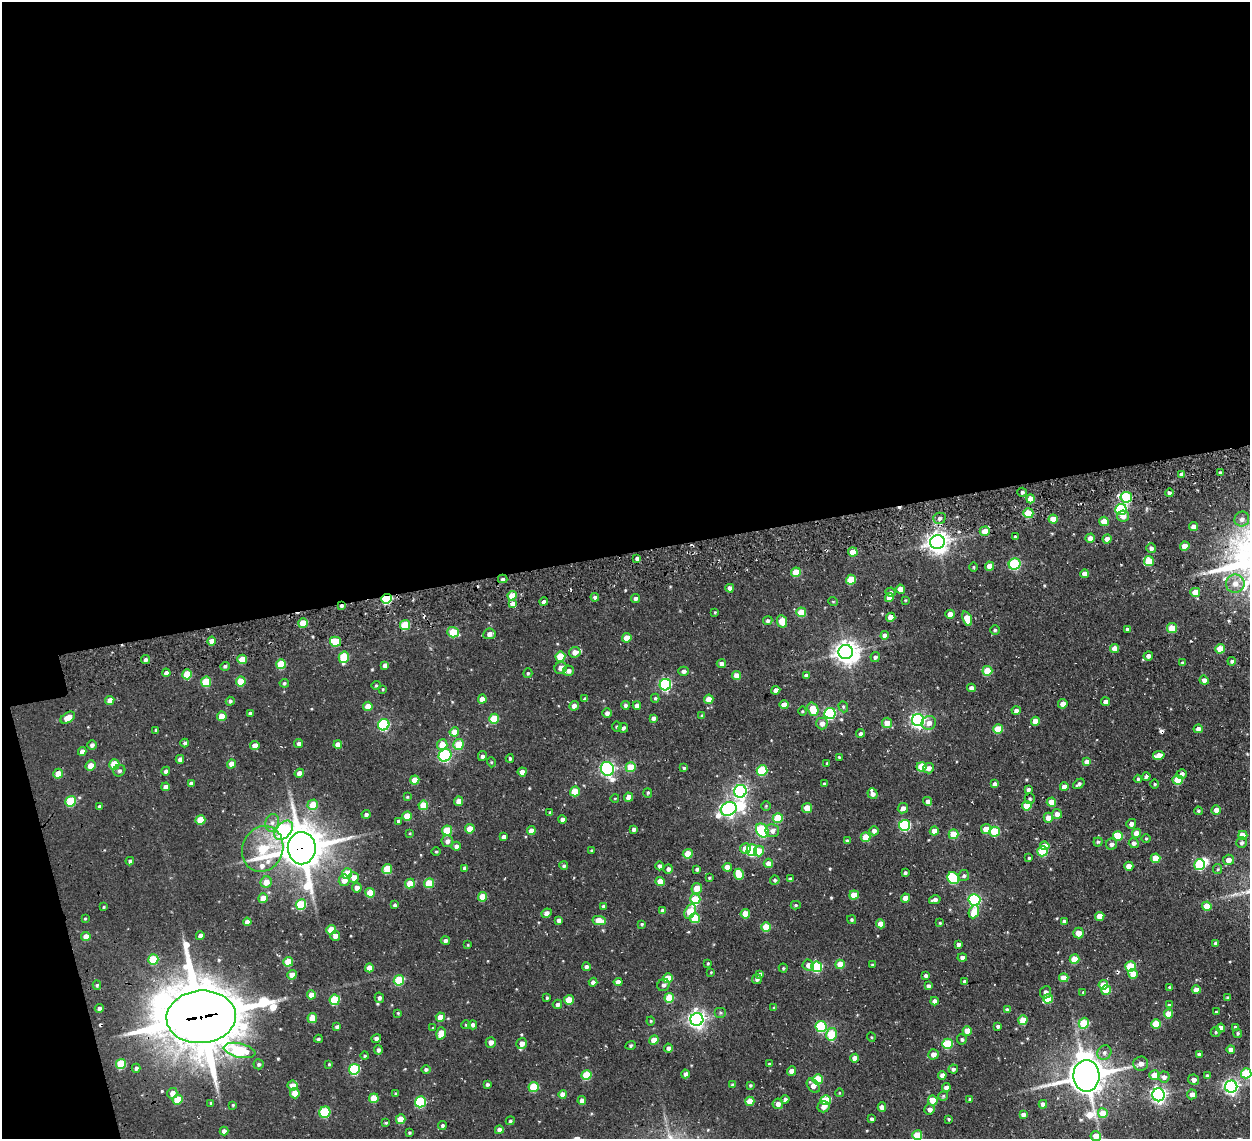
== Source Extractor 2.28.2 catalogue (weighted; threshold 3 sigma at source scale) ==
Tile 1 of 4 x 4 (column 1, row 1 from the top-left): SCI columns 132-1379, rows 3698-4834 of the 5254 x 5242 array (HDU 1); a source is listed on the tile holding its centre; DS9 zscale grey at full resolution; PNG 1252 x 1141 px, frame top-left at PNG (2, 2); each listed source drawn as its Kron ellipse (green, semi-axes under 4 px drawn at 4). Shown black and unused: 51% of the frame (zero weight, under 3 of 4 exposures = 11% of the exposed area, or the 3 px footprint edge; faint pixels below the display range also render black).
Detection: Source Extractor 2.28.2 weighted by HDU 2 'WHT'; one run over the whole footprint, this tile lists its part. Background 0.145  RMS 0.012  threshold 0.0527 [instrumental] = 3 sigma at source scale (4.5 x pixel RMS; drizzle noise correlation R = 1.50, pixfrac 1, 0.05/0.05 arcsec/px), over >= 5 px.
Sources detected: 490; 5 inside a brighter object's white glare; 4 cosmic-ray / hot-pixel residue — neither listed nor drawn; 3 inside a brighter listed object's ellipse — not listed separately; the other 478 listed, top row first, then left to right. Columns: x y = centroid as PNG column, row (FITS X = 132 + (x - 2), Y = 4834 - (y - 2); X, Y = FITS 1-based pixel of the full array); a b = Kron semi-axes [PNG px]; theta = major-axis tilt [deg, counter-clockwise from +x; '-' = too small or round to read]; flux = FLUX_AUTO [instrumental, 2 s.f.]
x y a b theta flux
1220 473 4 3 - 2.1
1182 474 4 4 - 5.8
1022 492 5 4 - 2.4
1169 493 4 4 - 2.7
1126 497 6 5 - 95
1030 499 4 4 - 12
1121 509 6 5 - 84
1028 513 5 5 - 36
1123 516 6 5 - 6.5
939 518 6 5 - 3
1053 519 4 4 - 14
1242 519 7 7 - 5.3
1104 521 5 4 - 20
1193 526 4 4 - 7.1
985 531 5 4 - 14
1015 537 3 3 - 1.6
1090 538 4 4 - 7.4
1107 539 4 4 - 8.6
937 542 7 7 - 780
1185 546 4 4 - 16
1151 548 5 4 - 3.9
853 552 5 4 - 16
637 558 4 3 - 2.9
1149 561 5 5 - 36
1015 564 6 5 - 89
989 566 4 4 - 11
974 567 5 3 - 1.1
796 572 5 4 - 24
1084 574 4 4 - 7
503 579 5 4 - 2.1
851 580 5 5 - 29
1235 584 9 9 - 10
730 588 4 4 - 6.7
900 589 4 4 - 11
891 592 5 4 - 2
1195 592 5 4 - 17
512 596 5 4 - 19
595 597 4 4 - 3.1
636 598 4 4 - 2.3
889 598 5 4 - 11
386 599 5 4 - 93
905 600 3 3 - 0.91
833 601 5 3 - 0.91
544 602 4 4 - 3.6
513 604 4 4 - 12
341 606 4 3 - 2.7
715 612 3 3 - 1.1
801 612 5 5 - 25
950 614 4 4 - 9.4
891 617 4 4 - 12
967 619 7 4 -70 18
768 621 5 4 - 2.6
782 621 6 5 - 17
303 623 5 4 - 20
405 625 5 5 - 36
1172 628 5 5 - 23
1127 629 4 3 - 2.5
995 630 5 4 - 1.9
453 632 6 5 - 33
489 634 6 5 - 5.3
885 635 4 4 - 5.1
627 638 5 4 - 16
212 641 4 4 - 9.1
335 642 5 5 - 27
1114 648 4 4 - 10
1220 649 5 4 - 22
575 652 5 5 - 7.8
846 652 7 7 - 820
560 656 5 5 - 32
1148 656 5 4 - 4.4
344 657 6 5 - 45
875 657 5 4 - 2.9
242 659 5 4 - 19
145 660 4 4 - 2.9
1232 661 4 4 - 2.2
1183 663 4 4 - 1.8
281 664 5 5 - 37
721 664 5 4 - 4.6
385 665 4 4 - 4.6
225 666 5 4 - 2.2
561 668 6 6 - 8.2
568 671 5 5 - 4.9
683 671 5 4 - 3.4
987 671 5 5 - 27
166 673 4 4 - 5.1
528 673 5 4 - 1.6
187 674 5 4 - 29
806 675 4 4 - 2.8
737 676 4 4 - 11
1204 680 4 4 - 5.7
241 681 5 4 - 23
206 682 5 5 - 35
284 683 4 4 - 1.7
376 685 4 4 - 1.5
665 685 6 5 - 140
971 688 4 4 - 5.9
383 689 4 3 - 0.97
776 690 4 4 - 7.1
655 698 4 4 - 1.5
482 699 4 4 - 8.8
585 699 4 3 - 1.8
709 699 5 4 - 12
110 700 4 4 - 8.8
230 701 4 4 - 1.8
1106 702 4 4 - 4.7
1063 704 5 4 - 8.4
625 705 4 4 - 2.4
784 705 4 4 - 11
368 706 4 4 - 12
574 706 5 4 - 5.3
637 706 4 4 - 6.3
843 707 6 4 -70 1.8
813 709 7 5 -70 28
802 711 4 4 - 1.2
1016 711 4 4 - 4
250 713 4 3 - 2
607 713 4 4 - 3.9
830 713 5 5 - 120
222 716 5 4 - 15
702 716 4 4 - 2.9
68 718 8 5 32 14
653 718 4 4 - 4
494 719 5 5 - 37
918 720 6 6 - 290
1035 721 4 4 - 11
822 723 6 5 - 6.6
887 723 5 5 - 12
929 723 7 6 - 6.9
384 725 6 5 - 110
617 727 5 5 - 2.2
623 728 5 4 - 2.6
998 729 5 4 - 29
1198 729 4 4 - 5.3
156 730 4 3 - 1.7
454 732 5 4 - 15
860 733 4 4 - 2.9
185 743 4 4 - 2.5
299 744 4 4 - 2.8
459 744 5 5 - 25
92 745 5 4 - 2.7
338 745 4 4 - 9.2
442 745 5 5 - 17
255 746 4 4 - 9.8
82 751 4 4 - 5.4
445 755 7 6 - 150
1159 755 6 4 10 11
482 756 5 4 - 2.8
839 757 3 3 - 1
510 758 4 3 - 1.5
180 759 4 4 - 4.2
491 762 5 3 - 1
1087 762 4 4 - 7.9
827 763 4 3 - 1.3
114 764 5 5 - 26
232 764 5 4 - 9.5
90 766 5 5 - 11
631 767 5 5 - 30
921 767 5 4 - 31
684 768 4 3 - 2.1
929 768 5 5 - 5.7
607 769 7 6 - 270
762 770 5 5 - 53
119 771 6 5 - 2.3
166 771 4 4 - 3.8
522 772 4 4 - 6.4
299 773 5 4 - 6.5
58 774 5 4 - 13
1182 774 5 5 - 3.5
1146 776 4 4 - 2.3
1138 779 4 4 - 1.5
415 780 5 4 - 15
1178 780 5 5 - 25
191 783 4 4 - 3.6
824 784 4 3 - 1.6
995 784 4 4 - 4
1079 784 6 4 38 2.9
1155 784 5 3 - 1.1
166 787 4 4 - 6.2
1064 787 4 4 - 7.3
1028 790 4 4 - 3.2
575 791 5 4 - 22
740 791 6 6 - 260
648 793 5 4 - 1.3
872 794 5 5 - 5.7
407 797 3 3 - 0.98
629 797 4 4 - 11
615 798 4 3 - 0.82
1030 799 5 5 - 1.7
71 801 5 5 - 48
459 801 5 4 - 8
928 801 4 4 - 4.5
1051 802 4 4 - 14
313 805 5 5 - 22
423 805 5 4 - 25
766 806 5 4 - 1.3
1027 806 5 4 - 25
99 807 4 3 - 2.6
807 808 5 5 - 15
903 808 5 5 - 4.5
729 809 8 6 28 310
1216 810 5 4 - 8.8
1199 811 4 3 - 1.8
550 813 4 3 - 1.5
366 814 4 4 - 2.6
1057 814 5 5 - 7.7
407 816 5 4 - 19
778 818 5 5 - 32
1048 818 5 4 - 11
562 819 4 4 - 4.2
200 820 5 4 - 21
398 821 4 3 - 1.6
272 823 9 6 76 5.4
1131 824 5 5 - 4.4
904 825 5 5 - 110
470 829 5 4 - 15
634 829 3 3 - 2.9
986 829 5 5 - 13
284 830 11 7 49 170
447 830 5 5 - 34
531 831 4 4 - 9.6
762 831 7 6 - 120
772 831 7 6 - 4.9
874 831 4 4 - 4.5
934 831 4 4 - 14
995 832 5 5 - 41
410 833 4 3 - 1
1137 833 5 4 - 12
953 834 5 5 - 24
1243 835 4 4 - 21
1118 836 5 5 - 27
504 837 4 4 - 3.1
866 837 5 5 - 22
1146 838 5 3 - 1.3
447 841 6 6 - 5.2
847 841 4 3 - 2.3
1098 842 4 4 - 1.6
1134 843 5 4 - 3.3
1241 843 5 5 - 2.4
1112 844 5 5 - 4.1
456 846 4 4 - 3.8
1045 846 5 4 - 12
302 848 16 14 88 3600
745 848 5 5 - 14
263 849 23 20 65 71
592 850 3 3 - 1.4
752 850 6 5 - 71
759 851 5 5 - 15
1042 851 5 5 - 44
436 852 5 3 - 1
688 854 5 4 - 22
1029 858 4 4 - 1.5
1156 858 5 5 - 26
1229 860 5 5 - 7.2
130 861 4 4 - 2.3
768 863 5 4 - 10
1200 865 5 5 - 69
564 866 4 4 - 2.1
659 866 4 4 - 2.7
1129 866 4 4 - 10
727 867 4 4 - 8.5
465 868 4 4 - 3.9
387 869 5 5 - 32
668 869 5 4 - 3.3
697 869 4 3 - 2.2
1218 869 5 4 - 1.4
905 873 4 3 - 2.2
347 874 5 5 - 27
739 874 6 5 - 30
964 876 5 5 - 2.5
354 877 5 5 - 9.5
709 878 4 3 - 1.3
953 878 6 5 - 70
790 879 4 4 - 3.3
344 880 5 5 - 8.4
775 880 4 4 - 1.7
660 881 4 4 - 15
266 882 6 5 - 11
429 883 5 5 - 30
410 884 5 4 - 23
357 888 5 5 - 6.1
697 888 5 5 - 15
370 893 5 4 - 21
854 895 4 4 - 19
483 897 5 4 - 22
263 898 5 4 - 13
906 898 4 4 - 12
695 899 5 4 - 32
935 900 6 4 14 4
974 900 6 6 - 150
301 904 5 5 - 47
395 905 4 3 - 2.3
796 905 5 4 - 1.7
603 906 4 3 - 1.8
1207 906 4 4 - 18
104 907 3 3 - 1.2
663 911 4 4 - 5.6
690 911 8 5 63 26
974 912 7 5 67 19
547 913 5 4 - 4.3
745 914 5 4 - 14
1100 916 5 4 - 13
695 918 5 5 - 31
85 919 4 4 - 1.1
559 920 4 4 - 3.9
599 920 6 4 -11 19
851 920 4 4 - 1.8
1064 921 4 3 - 3.5
247 922 4 4 - 5.4
940 923 4 4 - 1.3
642 924 4 4 - 1.4
880 924 4 4 - 11
766 927 5 5 - 30
331 930 5 5 - 23
1079 933 5 5 - 12
200 936 4 4 - 5
335 936 5 5 - 5.4
86 937 4 4 - 9.8
445 940 4 4 - 3.3
1215 943 4 4 - 1.7
958 944 4 4 - 3.7
468 945 3 3 - 0.84
962 957 5 4 - 3.1
153 959 5 5 - 43
1074 959 5 4 - 29
288 962 5 5 - 26
708 963 3 3 - 1.4
840 964 4 4 - 19
808 965 6 5 - 6.1
872 965 3 2 - 1.1
1130 966 5 5 - 43
586 967 4 4 - 3.2
817 967 5 5 - 75
369 968 4 4 - 12
783 968 4 4 - 1.5
711 972 4 3 - 0.87
760 974 4 4 - 2.9
1133 974 5 4 - 12
292 975 5 4 - 9.4
926 976 3 3 - 2.8
668 978 5 4 - 26
1064 978 4 4 - 13
757 979 5 4 - 3
399 980 5 5 - 46
964 981 3 3 - 1.6
593 982 4 4 - 4.4
618 982 4 4 - 6.8
97 985 4 4 - 1.6
664 985 6 5 - 3.3
1103 985 5 4 - 18
928 986 4 4 - 3.6
1169 987 3 3 - 1.1
1106 990 5 4 - 23
1196 990 4 4 - 9
1046 992 6 5 - 3.9
1083 992 4 4 - 1.1
311 995 4 4 - 13
1227 997 3 3 - 1.4
379 998 5 4 - 3.2
547 998 3 3 - 1.3
669 998 5 5 - 32
1048 999 5 5 - 29
335 1000 5 5 - 45
569 1000 5 4 - 22
934 1001 4 4 - 5.2
557 1004 5 4 - 3.5
1169 1005 4 4 - 1.7
99 1008 4 4 - 2.8
774 1008 4 3 - 1.6
1007 1010 4 4 - 3.6
1216 1012 3 3 - 0.91
398 1013 3 3 - 1.1
720 1013 6 5 - 2
1169 1014 5 4 - 19
201 1017 35 26 5 8100
440 1017 4 4 - 10
312 1018 5 4 - 21
697 1019 6 6 - 450
1023 1020 5 4 - 18
651 1021 4 4 - 1.2
1084 1023 5 5 - 43
1156 1024 5 4 - 26
466 1025 5 4 - 1.4
473 1025 4 4 - 3.3
998 1026 4 3 - 2.8
337 1027 4 4 - 2.4
821 1027 5 5 - 86
1235 1027 3 3 - 1.5
433 1028 4 3 - 0.96
1220 1028 4 4 - 11
967 1031 5 4 - 9.7
1215 1032 5 4 - 1.4
441 1033 6 4 73 18
1238 1033 4 4 - 1.6
832 1034 6 5 - 47
871 1037 5 3 - 0.99
376 1038 5 4 - 2.9
318 1039 4 3 - 1.9
962 1039 5 5 - 2.2
654 1040 5 4 - 15
491 1042 5 5 - 5.2
522 1044 6 5 - 7.9
947 1044 5 5 - 57
631 1045 5 3 - 1.2
668 1048 4 4 - 3.7
1231 1049 4 4 - 6.6
240 1050 16 7 -12 67
378 1050 4 4 - 3.1
1104 1053 7 6 - 4.1
933 1054 5 5 - 7.2
1199 1054 4 3 - 3.1
365 1056 4 4 - 1.6
855 1058 4 4 - 8.3
1141 1063 7 7 - 6
121 1064 5 5 - 40
259 1064 5 5 - 2.5
329 1064 3 3 - 1.1
769 1064 3 3 - 1.3
136 1068 4 3 - 2.3
354 1069 5 5 - 83
426 1069 4 4 - 2.5
953 1069 4 4 - 3
792 1071 4 4 - 7.7
1246 1073 5 5 - 54
685 1074 4 4 - 4.4
586 1075 5 5 - 38
942 1075 4 4 - 6.1
1154 1075 5 5 - 15
1086 1076 16 13 -88 2600
1207 1076 4 4 - 2.7
1164 1077 5 5 - 4.5
818 1079 5 5 - 39
1194 1080 5 5 - 4.5
487 1084 3 3 - 2.2
292 1085 5 5 - 9.7
733 1085 3 3 - 2
750 1085 4 4 - 1.6
813 1086 8 5 -51 7.8
533 1087 5 5 - 38
946 1087 4 4 - 5
1231 1087 6 6 - 280
172 1093 5 5 - 7.2
295 1093 5 4 - 16
839 1093 4 3 - 0.87
396 1094 4 3 - 2.3
563 1094 4 4 - 9.9
1192 1094 5 5 - 6.7
1158 1095 6 6 - 330
943 1096 5 5 - 1.5
374 1098 5 4 - 23
785 1099 4 4 - 3.4
970 1099 3 3 - 1.4
177 1100 5 5 - 26
582 1100 4 4 - 4.6
826 1100 5 5 - 43
933 1100 5 4 - 18
750 1101 4 4 - 17
420 1102 5 5 - 79
211 1103 3 3 - 1.2
778 1104 5 5 - 6.4
1043 1104 4 4 - 6.6
233 1105 3 3 - 1.2
823 1107 6 5 - 6.5
882 1107 4 4 - 5.7
930 1109 5 5 - 5.4
325 1112 6 5 - 59
1103 1113 5 5 - 18
1023 1115 4 4 - 4.6
401 1119 5 4 - 18
872 1119 4 4 - 3.2
949 1119 3 3 - 1.3
510 1121 4 4 - 1.7
386 1123 4 3 - 1.2
442 1125 4 4 - 2.2
499 1130 4 4 - 5.3
224 1131 4 4 - 4.4
409 1133 3 3 - 1.3
917 1135 5 5 - 31
1096 1136 5 5 - 13
Overlapping masked pixels (flux is a lower limit): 5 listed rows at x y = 1028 513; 386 599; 341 606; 302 848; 201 1017
Isophote crosses this tile's border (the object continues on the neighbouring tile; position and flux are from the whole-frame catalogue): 3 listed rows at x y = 1246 1073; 917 1135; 1096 1136